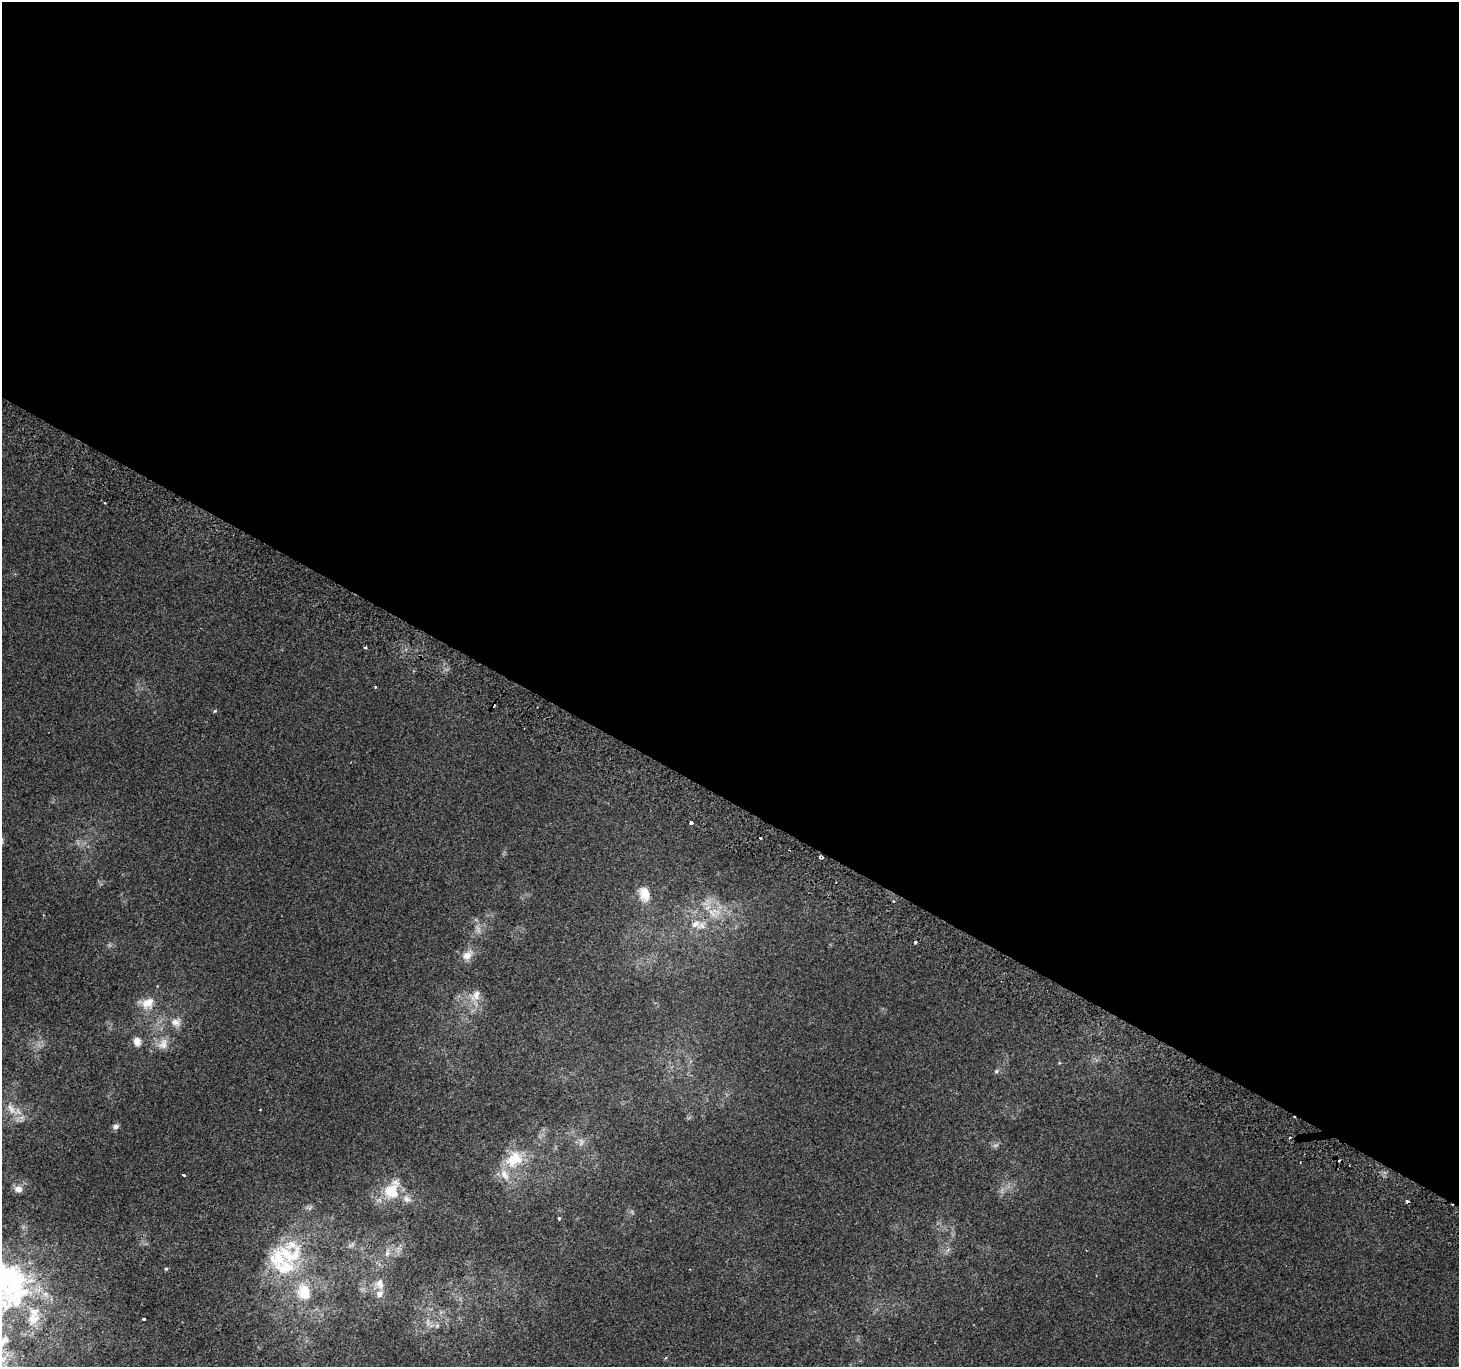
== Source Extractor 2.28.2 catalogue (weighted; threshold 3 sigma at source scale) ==
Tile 3 of 4 x 4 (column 3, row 1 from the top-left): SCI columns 2947-4403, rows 4394-5758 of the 5884 x 5991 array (HDU 1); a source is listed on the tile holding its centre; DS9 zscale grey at full resolution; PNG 1461 x 1369 px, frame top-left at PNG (2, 2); no overlay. Shown black and unused: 59% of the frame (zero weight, under 2 of 3 exposures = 2% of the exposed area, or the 3 px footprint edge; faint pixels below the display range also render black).
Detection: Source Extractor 2.28.2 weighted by HDU 2 'WHT'; one run over the whole footprint, this tile lists its part. Background -5.38e-04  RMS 0.0034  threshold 0.0155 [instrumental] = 3 sigma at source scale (4.5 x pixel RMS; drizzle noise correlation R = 1.50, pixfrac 1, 0.0396/0.0396 arcsec/px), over >= 5 px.
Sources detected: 52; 7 cosmic-ray / hot-pixel residue — not listed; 8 inside a brighter listed object's ellipse — not listed separately; the other 37 listed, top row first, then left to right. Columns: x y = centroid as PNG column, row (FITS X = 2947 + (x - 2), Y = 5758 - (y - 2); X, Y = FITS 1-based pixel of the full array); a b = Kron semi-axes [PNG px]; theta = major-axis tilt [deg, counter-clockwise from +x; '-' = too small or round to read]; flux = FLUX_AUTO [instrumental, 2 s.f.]
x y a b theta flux
104 503 3 3 - 0.74
366 648 3 3 - 1.7
375 687 3 3 - 0.33
690 823 4 3 - 2.9
645 894 19 13 -75 5.4
894 901 4 3 - 0.54
712 913 16 7 -51 3.3
695 924 15 12 -17 4.2
915 942 3 3 - 1.3
467 955 15 10 43 3.1
476 995 17 9 63 3.2
148 1003 18 15 28 4.9
175 1022 15 11 -18 2.8
137 1041 10 8 -71 2.5
163 1044 17 10 72 3.1
996 1071 6 5 - 0.58
11 1109 18 9 -58 3.8
260 1110 2 2 - 0.26
115 1126 7 6 - 1.1
1290 1138 4 3 - 0.61
581 1142 11 5 75 1.2
514 1159 28 21 39 11
183 1175 3 3 - 2.4
18 1189 10 8 -5 2.1
389 1190 20 15 43 8.2
407 1199 11 8 -36 1.9
559 1219 3 3 - 1.1
387 1253 13 5 82 1.5
277 1258 35 25 70 16
166 1269 5 4 - 0.44
379 1284 14 12 -76 2.9
304 1292 28 20 -79 13
16 1299 28 19 64 16
34 1319 21 15 26 6.8
144 1319 3 3 - 1.5
437 1326 6 4 46 0.61
4 1340 18 12 46 4.8
Isophote crosses this tile's border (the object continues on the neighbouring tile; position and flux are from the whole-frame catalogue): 1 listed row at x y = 4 1340